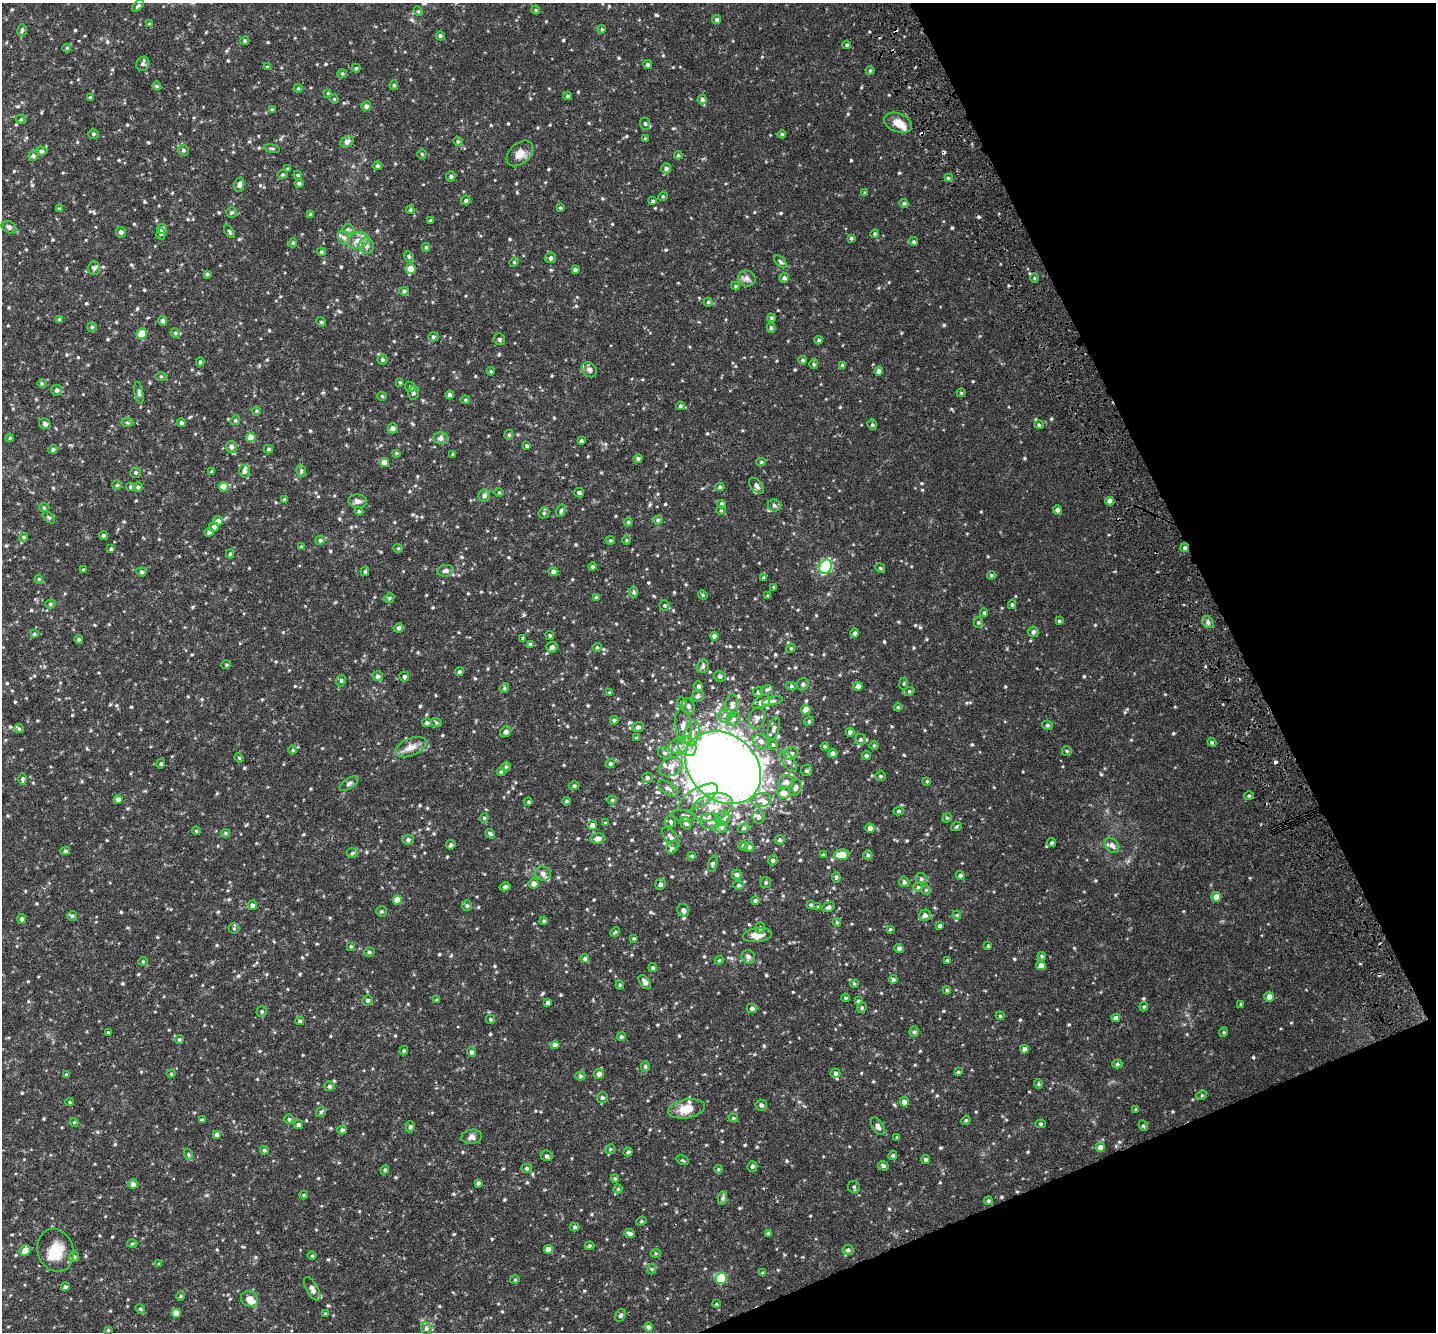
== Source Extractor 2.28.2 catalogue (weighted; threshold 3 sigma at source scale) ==
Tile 12 of 4 x 4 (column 4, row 3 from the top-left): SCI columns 4305-5738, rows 1503-2832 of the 5840 x 5636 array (HDU 1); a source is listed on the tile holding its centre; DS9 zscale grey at full resolution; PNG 1438 x 1334 px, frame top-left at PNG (2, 3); each listed source drawn as its Kron ellipse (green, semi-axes under 4 px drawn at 4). Shown black and unused: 20% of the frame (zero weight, under 4 of 8 exposures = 2% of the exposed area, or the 3 px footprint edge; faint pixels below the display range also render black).
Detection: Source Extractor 2.28.2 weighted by HDU 2 'WHT'; one run over the whole footprint, this tile lists its part. Background 0.0143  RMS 0.0033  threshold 0.0136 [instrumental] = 3 sigma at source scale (4.09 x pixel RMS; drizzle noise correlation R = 1.36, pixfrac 0.8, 0.0396/0.0396 arcsec/px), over >= 5 px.
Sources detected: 611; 3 inside a brighter object's white glare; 5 cosmic-ray / hot-pixel residue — neither listed nor drawn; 11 inside a brighter listed object's ellipse — not listed separately; of the other 592, all 500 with FLUX_AUTO >= 0.28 (the completeness limit of this list) listed and drawn (92 fainter detections not listed), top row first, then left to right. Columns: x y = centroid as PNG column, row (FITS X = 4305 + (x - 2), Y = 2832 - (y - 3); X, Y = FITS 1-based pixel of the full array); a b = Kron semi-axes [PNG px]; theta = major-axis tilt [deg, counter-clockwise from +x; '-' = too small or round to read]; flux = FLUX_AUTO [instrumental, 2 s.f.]
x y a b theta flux
138 6 7 4 44 0.48
536 10 4 4 - 0.31
418 11 5 4 - 0.32
717 19 4 4 - 0.47
149 24 4 4 - 0.29
602 29 4 3 - 0.33
22 30 6 4 75 0.44
440 36 4 4 - 0.51
245 41 4 4 - 0.34
847 45 4 3 - 0.36
67 48 4 4 - 0.3
143 64 7 6 - 0.77
648 65 4 4 - 0.54
267 67 4 4 - 0.3
356 68 4 4 - 0.37
870 71 4 4 - 0.33
342 74 4 4 - 0.36
394 85 5 4 - 0.43
157 86 4 4 - 0.33
298 88 4 4 - 0.3
328 93 4 3 - 0.29
568 96 4 3 - 0.35
90 97 4 3 - 0.4
334 99 4 4 - 0.31
702 100 5 4 - 0.58
366 106 5 5 - 0.72
272 109 4 3 - 0.32
21 119 5 4 - 0.35
898 123 15 9 -21 2.9
645 124 6 5 - 0.53
93 134 5 4 - 0.43
782 134 4 4 - 0.35
645 139 4 4 - 0.32
458 141 5 4 - 0.35
347 142 7 5 32 0.98
272 148 8 3 -13 0.34
183 150 5 5 - 0.51
42 151 6 4 0 0.51
520 153 15 10 42 2.5
422 154 4 4 - 0.3
678 155 4 4 - 0.38
33 156 5 5 - 0.54
377 166 4 4 - 0.48
666 168 5 5 - 0.64
288 169 4 3 - 0.33
282 174 5 4 - 0.36
298 175 4 3 - 0.33
451 176 5 4 - 0.51
948 178 4 4 - 0.32
299 183 4 4 - 0.53
239 185 7 5 80 0.8
865 193 4 3 - 0.34
663 196 5 3 - 0.29
466 200 5 4 - 0.53
653 201 4 3 - 0.43
904 203 5 4 - 0.34
560 208 4 3 - 0.28
59 209 4 3 - 0.47
410 210 4 4 - 0.35
232 213 5 5 - 0.46
310 214 4 3 - 0.29
430 221 4 3 - 0.35
9 227 8 5 -28 0.75
162 229 5 5 - 1.3
348 229 5 5 - 0.5
121 232 5 5 - 0.8
229 232 7 3 -52 0.37
161 234 5 4 - 0.43
875 234 4 4 - 0.35
344 238 7 5 -62 0.76
851 238 4 4 - 0.39
358 240 10 8 19 1.9
914 242 4 4 - 0.55
293 243 5 4 - 0.37
366 246 8 7 - 1
426 247 4 4 - 0.4
321 252 4 4 - 0.34
409 256 5 4 - 0.4
550 258 5 5 - 0.62
514 262 5 4 - 0.33
780 262 8 4 -45 0.57
94 268 7 5 -89 0.67
410 269 5 5 - 2.8
575 269 4 3 - 0.67
207 274 4 4 - 0.38
747 278 9 8 - 1.2
784 278 5 4 - 0.66
1034 278 4 3 - 0.29
736 286 4 4 - 0.32
404 291 5 4 - 0.57
708 302 4 4 - 0.38
771 318 4 3 - 0.37
60 319 4 4 - 0.43
162 321 5 4 - 0.71
321 322 5 4 - 0.35
92 327 5 5 - 0.42
771 328 5 4 - 0.51
142 333 5 5 - 3
175 333 5 4 - 0.43
433 337 5 4 - 0.5
499 339 6 5 - 0.6
819 340 4 3 - 0.45
382 360 5 5 - 0.48
803 360 4 4 - 0.42
200 362 4 4 - 0.43
814 364 5 4 - 0.34
842 365 4 4 - 0.29
589 370 8 6 -44 0.99
491 371 4 3 - 0.33
878 371 4 4 - 0.9
161 376 5 3 - 0.34
400 382 4 4 - 0.3
42 383 5 3 - 0.28
410 387 6 4 -46 0.37
57 390 5 5 - 0.65
139 393 11 4 -80 0.62
413 393 7 5 81 0.65
961 393 4 4 - 0.31
450 395 4 4 - 0.94
382 396 4 4 - 0.32
465 400 4 4 - 0.31
680 406 4 4 - 0.41
257 411 5 3 - 0.28
235 420 5 4 - 0.39
127 423 6 4 -2 0.45
181 423 4 4 - 0.52
45 424 6 5 - 0.71
872 425 5 4 - 0.4
1039 425 4 4 - 0.37
393 428 5 5 - 0.92
509 435 5 4 - 0.36
251 437 5 4 - 3.4
10 438 4 3 - 0.29
441 438 7 6 - 0.79
581 441 4 3 - 0.47
527 446 4 3 - 0.41
231 447 6 5 - 0.97
53 449 5 4 - 0.46
269 449 4 3 - 0.45
396 453 4 3 - 0.31
453 454 4 3 - 0.33
638 458 4 4 - 0.71
761 462 4 4 - 0.37
384 463 5 4 - 2.4
212 471 4 3 - 0.31
244 471 6 5 - 1.1
301 471 6 5 - 0.49
136 472 5 5 - 0.47
117 485 4 4 - 0.4
757 486 9 5 -48 1
131 487 5 4 - 0.42
138 487 5 5 - 0.51
224 487 5 4 - 4.2
720 487 4 4 - 0.42
499 492 5 3 - 0.28
579 493 5 4 - 0.55
484 496 6 6 - 0.74
284 500 4 4 - 0.38
358 501 9 6 -5 1.1
1110 501 4 4 - 1.8
721 504 4 4 - 0.67
774 506 6 5 - 0.59
44 508 5 3 - 0.3
721 510 4 4 - 0.33
1057 510 4 4 - 0.81
359 511 4 4 - 0.36
561 511 7 4 63 0.45
544 513 6 5 - 0.49
49 517 7 3 -45 0.34
658 520 4 4 - 0.43
218 521 5 4 - 0.9
628 522 4 4 - 0.36
214 527 5 5 - 0.94
209 532 4 4 - 0.7
103 535 4 4 - 0.44
24 537 4 4 - 0.35
320 540 5 4 - 0.52
610 540 5 4 - 0.35
626 540 5 3 - 0.3
301 547 4 4 - 0.39
398 548 5 4 - 0.33
1185 548 4 4 - 0.5
111 549 3 3 - 0.4
230 554 4 4 - 0.39
592 567 4 4 - 0.4
826 567 7 5 61 19
880 568 5 4 - 0.42
83 570 3 3 - 0.31
445 571 8 5 9 1.1
553 571 5 4 - 0.89
141 572 5 4 - 0.54
365 572 4 4 - 0.34
991 575 4 4 - 0.35
764 578 4 4 - 0.42
39 579 4 4 - 0.29
774 587 4 3 - 0.34
633 592 6 4 89 0.41
703 595 5 4 - 0.3
768 596 3 3 - 0.33
389 598 5 4 - 0.38
596 598 4 4 - 0.61
50 604 5 4 - 0.4
1012 605 4 3 - 0.43
664 606 5 5 - 0.43
984 613 4 3 - 0.4
1059 621 4 4 - 0.36
978 622 5 4 - 0.42
1208 622 6 5 - 0.62
399 628 5 4 - 0.56
1033 632 5 5 - 0.72
855 633 4 4 - 0.59
34 634 4 4 - 0.32
550 635 4 4 - 0.39
714 636 4 4 - 0.89
523 638 4 3 - 0.32
79 639 4 4 - 0.43
530 644 4 4 - 0.37
552 647 6 5 - 0.81
597 647 4 4 - 0.34
791 648 5 4 - 0.28
226 665 5 3 - 0.3
703 666 7 5 67 0.78
459 672 4 4 - 0.56
378 676 5 5 - 0.76
404 676 5 5 - 0.58
720 676 6 5 - 0.48
341 681 6 4 76 0.48
803 684 6 5 - 0.54
904 684 6 3 82 0.33
699 686 4 4 - 0.66
791 686 5 4 - 0.44
858 686 4 4 - 1.4
504 688 5 4 - 0.34
767 690 6 5 - 0.47
909 691 6 3 19 0.35
758 692 5 5 - 0.43
609 693 4 3 - 0.33
698 696 6 6 - 0.74
772 701 10 3 15 0.58
682 702 5 4 - 0.41
761 702 10 6 31 1.4
688 706 8 6 -72 0.81
732 706 11 6 88 1.2
898 707 4 4 - 0.34
806 710 5 4 - 2.7
725 715 7 7 - 1.1
757 718 11 8 75 1.5
733 719 7 6 - 1
614 720 4 4 - 0.46
809 721 5 4 - 0.32
436 722 6 3 -20 0.35
427 723 5 4 - 0.51
1047 725 5 4 - 0.47
638 727 5 5 - 0.74
683 727 17 8 -80 2.3
774 728 12 5 73 1.1
19 729 5 4 - 0.33
506 732 6 5 - 0.74
850 732 4 4 - 0.83
692 733 13 7 78 2.1
637 738 4 4 - 0.34
860 739 5 5 - 0.52
761 741 8 7 - 1
1212 742 5 4 - 0.31
773 745 5 4 - 0.38
678 746 10 7 18 1.7
687 746 11 8 -55 2.2
825 746 4 3 - 0.32
874 746 5 3 - 0.3
411 747 17 8 22 2.2
293 750 4 4 - 0.31
1067 751 5 4 - 0.35
665 753 7 5 -17 0.7
791 753 7 5 24 0.93
833 753 5 4 - 0.78
866 756 4 4 - 0.5
239 758 5 4 - 0.31
788 761 12 5 -54 1.1
161 764 5 4 - 0.37
610 764 5 4 - 0.51
506 767 5 4 - 0.41
671 767 12 9 26 2.4
723 767 41 33 -40 490
806 771 5 5 - 0.48
501 772 4 4 - 0.38
881 776 5 4 - 0.41
648 778 5 5 - 0.49
23 779 5 4 - 0.48
927 781 4 3 - 0.33
786 782 7 7 - 1.1
349 784 11 5 34 0.73
574 786 5 3 - 0.31
668 788 11 5 -35 1.1
796 788 8 6 69 1.1
784 793 7 6 - 2
1249 796 5 3 - 0.34
698 797 22 9 31 4
118 800 4 4 - 1.5
612 800 4 4 - 0.4
761 800 10 6 4 1.4
566 801 4 3 - 0.38
528 802 4 3 - 0.33
712 807 21 13 17 6.4
899 811 5 4 - 0.43
684 816 12 5 -6 1.1
759 817 7 6 - 0.75
484 818 5 4 - 0.32
723 818 7 6 - 1
947 818 5 4 - 0.39
670 821 6 5 - 0.56
710 821 10 8 -6 1.6
605 823 4 3 - 0.3
686 823 6 5 - 0.82
592 825 5 4 - 1.4
721 827 6 6 - 0.7
956 827 6 3 19 0.29
743 828 6 4 27 0.47
870 828 4 4 - 1.3
196 831 4 4 - 0.28
225 833 4 4 - 0.35
490 834 5 4 - 0.54
671 837 12 6 -51 1.2
598 839 7 5 8 1.5
408 840 5 5 - 0.63
780 840 5 5 - 0.54
1052 843 4 4 - 0.43
451 845 5 4 - 0.53
1112 845 8 6 -49 1.1
743 846 5 4 - 0.55
672 847 7 5 57 1
749 847 5 4 - 0.65
65 851 5 4 - 0.48
352 853 6 5 - 0.48
823 855 4 3 - 0.32
842 855 7 5 5 3.1
868 855 4 4 - 0.41
692 856 4 4 - 0.32
773 860 5 5 - 0.6
713 863 8 4 73 0.51
543 873 8 7 - 1.2
737 875 5 5 - 0.68
960 875 5 4 - 0.53
836 877 5 4 - 0.43
921 879 5 5 - 0.54
766 882 5 5 - 0.45
904 882 5 5 - 0.56
534 883 5 5 - 1.3
660 884 5 5 - 0.71
738 885 5 4 - 0.37
505 887 5 4 - 0.59
918 887 4 4 - 0.41
926 890 5 4 - 0.35
1216 897 5 4 - 2.3
397 900 4 4 - 3.9
755 900 4 4 - 0.44
252 905 5 4 - 0.84
811 905 4 3 - 0.46
467 906 5 4 - 0.56
818 907 4 3 - 0.28
828 907 6 5 - 0.72
683 910 6 5 - 0.96
381 911 5 5 - 0.49
925 915 6 5 - 1.2
957 915 4 4 - 0.29
72 916 5 5 - 0.42
22 919 5 4 - 0.57
544 921 4 3 - 0.39
837 922 4 3 - 0.28
939 926 4 4 - 0.5
234 928 5 5 - 0.42
760 928 6 5 - 0.5
890 929 3 3 - 0.3
615 932 5 4 - 0.37
757 935 14 7 6 2.9
634 938 4 3 - 0.31
351 946 4 4 - 0.32
988 946 4 3 - 0.34
899 948 5 4 - 0.65
369 952 5 4 - 0.46
1042 956 4 3 - 0.32
748 957 7 6 - 0.84
585 959 4 4 - 0.58
719 960 4 4 - 0.33
143 961 4 4 - 0.32
947 961 4 3 - 0.44
1041 966 5 4 - 2.1
653 968 4 4 - 0.54
893 980 4 4 - 0.59
645 982 8 5 -52 1
854 983 4 4 - 0.29
620 985 4 4 - 0.34
947 990 4 4 - 0.35
1269 997 5 5 - 1.3
845 998 4 3 - 0.34
368 1000 5 5 - 0.6
437 1000 4 3 - 0.33
858 1001 4 4 - 0.38
548 1002 4 4 - 0.66
1241 1004 4 3 - 0.29
1144 1007 5 4 - 0.35
752 1008 5 4 - 0.68
862 1008 5 4 - 0.47
262 1011 5 5 - 0.44
1000 1016 4 3 - 0.31
1116 1018 4 4 - 0.99
490 1019 4 3 - 0.37
300 1021 4 3 - 0.43
914 1032 5 4 - 0.5
1224 1032 5 3 - 0.3
108 1033 4 3 - 0.31
621 1037 4 4 - 0.56
179 1039 4 4 - 0.42
555 1045 4 4 - 0.92
1024 1049 4 4 - 1.1
404 1051 5 4 - 0.37
472 1052 5 4 - 0.71
1117 1064 5 4 - 0.44
645 1067 5 4 - 0.39
958 1072 4 4 - 0.31
835 1073 5 4 - 0.6
171 1074 4 4 - 0.28
599 1074 5 5 - 1
66 1075 4 3 - 0.37
580 1076 5 4 - 0.53
1038 1084 4 4 - 0.35
329 1086 5 5 - 0.61
1202 1095 5 3 - 0.3
602 1098 5 5 - 0.59
70 1102 4 4 - 0.34
904 1102 5 4 - 1.1
761 1105 5 5 - 0.72
687 1109 18 9 10 4.2
1136 1109 3 3 - 0.29
321 1112 5 4 - 0.48
733 1118 5 4 - 0.31
289 1119 5 5 - 0.48
202 1120 4 4 - 0.41
966 1120 5 4 - 0.29
74 1122 4 4 - 0.31
1041 1124 5 4 - 0.35
298 1125 4 4 - 0.73
878 1126 10 5 -57 0.97
1143 1126 5 4 - 0.39
410 1127 5 4 - 0.52
342 1130 5 4 - 0.65
217 1135 4 4 - 1
472 1137 10 7 8 0.96
897 1138 4 3 - 0.39
1100 1147 5 4 - 1.9
610 1149 5 4 - 0.36
264 1150 4 4 - 0.45
628 1152 4 4 - 0.42
188 1154 5 3 - 0.29
893 1155 5 4 - 0.42
546 1156 6 5 - 0.6
926 1159 4 4 - 0.58
682 1160 6 4 -30 0.32
752 1166 5 5 - 0.55
883 1166 5 4 - 0.54
526 1168 5 4 - 0.44
718 1169 4 4 - 0.3
385 1170 4 4 - 0.36
615 1178 4 4 - 0.34
478 1183 4 4 - 0.47
133 1184 5 5 - 1.1
854 1187 6 6 - 0.56
618 1189 4 4 - 0.3
304 1195 4 4 - 0.29
723 1198 7 4 89 0.58
988 1201 4 4 - 0.41
641 1221 5 4 - 0.39
575 1227 5 4 - 0.46
768 1233 4 4 - 0.55
630 1234 5 4 - 0.84
132 1244 5 3 - 0.28
589 1246 5 3 - 0.35
548 1249 4 4 - 2
56 1250 22 18 -71 6
848 1250 5 5 - 0.66
25 1251 5 5 - 2.1
656 1253 5 3 - 0.3
312 1256 5 3 - 0.29
74 1257 5 5 - 0.49
159 1264 4 4 - 0.33
652 1269 5 3 - 0.32
763 1273 4 3 - 0.41
721 1278 5 5 - 8
515 1280 4 4 - 0.28
65 1287 4 4 - 0.53
312 1289 13 6 -60 1.1
180 1296 5 3 - 0.31
250 1299 9 7 -20 2
716 1304 4 3 - 0.28
140 1309 5 4 - 0.38
176 1313 5 5 - 1.9
325 1314 4 3 - 0.28
621 1315 7 5 57 0.57
649 1327 4 4 - 0.84
426 1329 6 5 - 0.59
108 1330 4 3 - 0.31
Overlapping masked pixels (flux is a lower limit): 1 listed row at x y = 1185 548